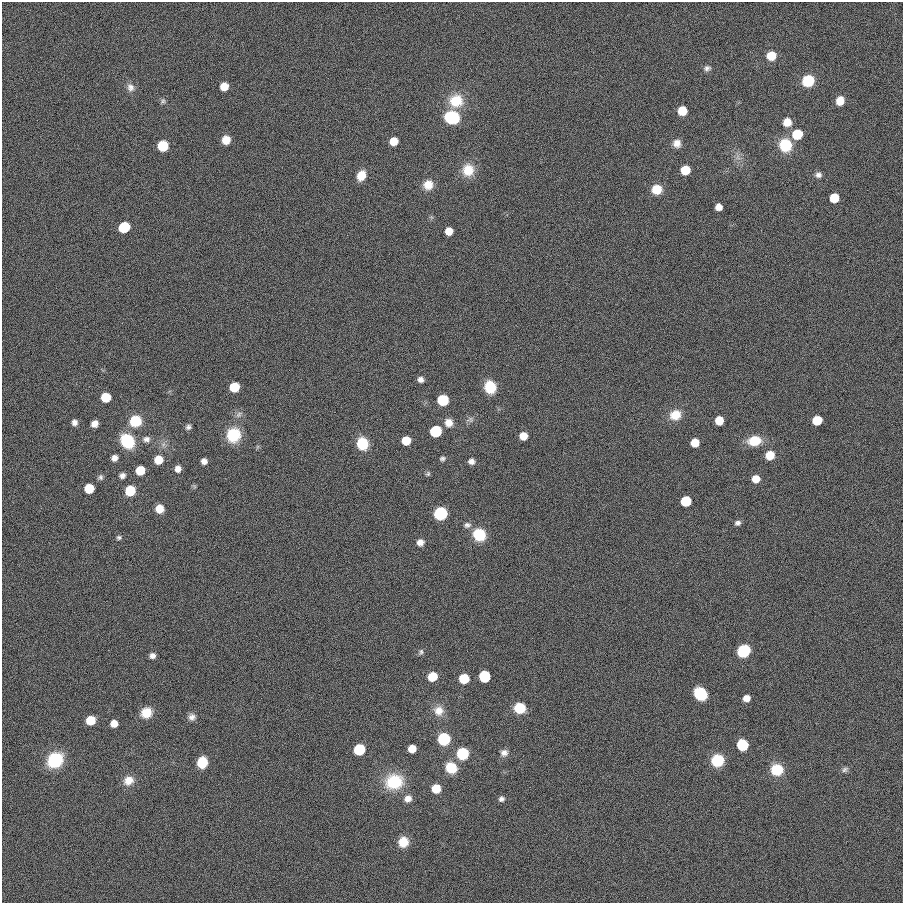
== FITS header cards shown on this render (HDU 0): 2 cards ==
NAXIS1  =                  901
NAXIS2  =                  901

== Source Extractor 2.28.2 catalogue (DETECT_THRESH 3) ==
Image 901 x 901 px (HDU 0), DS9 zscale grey, 1 PNG px = 1 image px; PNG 905 x 905 px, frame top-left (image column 1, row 901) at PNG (2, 2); no overlay
Background 0.0011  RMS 0.099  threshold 0.297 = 3 sigma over >= 5 px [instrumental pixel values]
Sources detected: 106; all 106 listed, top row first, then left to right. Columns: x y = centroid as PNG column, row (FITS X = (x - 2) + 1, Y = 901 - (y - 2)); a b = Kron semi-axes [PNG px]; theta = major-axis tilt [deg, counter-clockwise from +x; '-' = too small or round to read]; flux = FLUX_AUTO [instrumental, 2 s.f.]
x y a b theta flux
771 56 8 7 - 130
707 68 9 7 9 22
808 81 10 9 - 230
224 86 7 6 - 100
130 87 12 10 -73 39
163 101 7 6 - 15
456 101 15 14 - 180
840 101 8 6 64 92
682 111 7 7 - 140
452 117 11 9 -12 460
787 122 8 8 - 79
797 134 7 7 - 310
226 140 8 7 - 83
394 141 7 6 - 92
677 143 10 10 - 48
785 145 10 10 - 300
163 146 8 8 - 180
738 157 7 6 - 26
468 170 15 14 - 120
685 170 7 7 - 170
361 175 10 8 65 99
818 175 8 7 - 26
428 185 11 11 - 80
657 189 10 9 - 120
834 198 7 7 - 180
719 207 6 6 - 50
124 227 8 7 - 390
449 231 6 6 - 73
421 380 6 6 - 27
234 387 7 7 - 160
490 387 11 10 - 180
106 397 7 7 - 150
443 400 8 7 - 290
239 414 9 7 57 24
675 415 13 11 26 110
470 420 9 8 - 23
719 420 7 6 - 110
817 420 7 7 - 170
135 421 9 9 - 250
74 422 6 6 - 29
449 423 9 9 - 61
94 424 6 6 - 42
188 427 6 6 - 19
436 431 7 7 - 530
233 435 12 11 - 280
523 436 6 6 - 90
146 439 9 7 2 29
127 441 11 9 -54 420
406 441 7 6 - 140
754 441 12 9 8 170
695 443 7 6 - 120
362 444 11 9 -74 210
770 455 8 8 - 100
114 458 6 6 - 36
442 458 7 5 5 15
158 460 7 7 - 110
204 461 5 5 - 32
471 461 7 6 - 28
178 469 7 6 - 37
140 470 7 7 - 150
428 474 6 6 - 11
122 476 7 6 - 27
100 477 7 7 - 17
756 479 7 7 - 73
89 488 7 7 - 180
130 491 8 7 - 230
686 501 7 7 - 280
159 509 7 7 - 93
440 513 9 8 - 430
737 523 7 6 - 20
467 525 9 8 - 25
479 535 12 11 - 200
119 537 6 5 - 13
420 542 8 7 - 39
743 651 9 8 - 360
421 652 8 5 75 15
152 656 6 5 - 29
432 676 7 7 - 160
484 676 7 7 - 430
464 679 7 7 - 220
700 694 10 8 -47 350
746 698 6 6 - 53
520 708 9 8 - 200
438 711 13 13 - 75
146 713 11 10 - 110
192 717 9 8 - 32
90 720 7 7 - 140
114 724 6 6 - 60
444 739 8 8 - 370
742 745 7 7 - 420
359 749 7 7 - 470
412 749 6 6 - 82
462 753 8 8 - 360
504 753 9 8 - 34
55 760 13 12 - 370
717 760 9 8 - 330
202 762 9 8 - 170
451 768 11 10 - 160
777 770 11 11 - 180
845 770 9 6 39 18
128 780 13 11 25 72
394 782 19 16 15 290
436 789 7 7 - 120
408 799 9 8 - 42
501 799 7 6 - 21
403 842 10 10 - 110